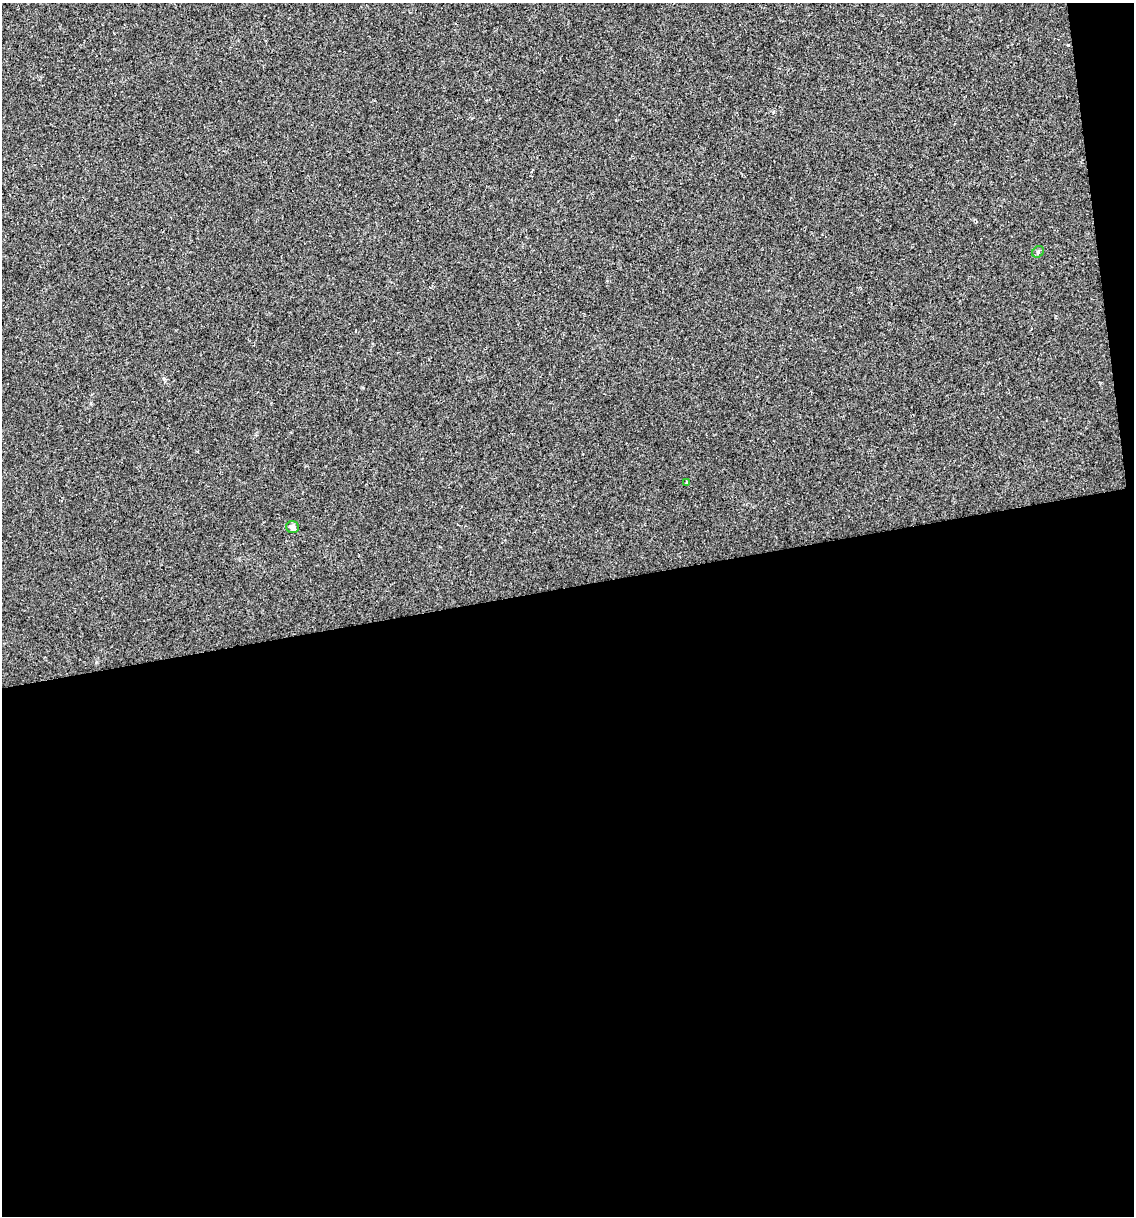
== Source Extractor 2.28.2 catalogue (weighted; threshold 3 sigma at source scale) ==
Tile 16 of 4 x 4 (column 4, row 4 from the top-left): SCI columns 3470-4601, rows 1-1214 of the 4627 x 4856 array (HDU 1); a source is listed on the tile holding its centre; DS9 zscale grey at full resolution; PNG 1136 x 1218 px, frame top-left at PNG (2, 3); each listed source drawn as its Kron ellipse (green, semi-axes under 4 px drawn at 4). Shown black and unused: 53% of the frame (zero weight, under 2 of 3 exposures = <1% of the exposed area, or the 3 px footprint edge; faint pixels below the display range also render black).
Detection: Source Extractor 2.28.2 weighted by HDU 2 'WHT'; one run over the whole footprint, this tile lists its part. Background 0.0176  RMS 0.0045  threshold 0.0202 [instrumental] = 3 sigma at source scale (4.5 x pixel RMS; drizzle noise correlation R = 1.50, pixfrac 1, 0.0396/0.0396 arcsec/px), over >= 5 px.
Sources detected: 3; all 3 listed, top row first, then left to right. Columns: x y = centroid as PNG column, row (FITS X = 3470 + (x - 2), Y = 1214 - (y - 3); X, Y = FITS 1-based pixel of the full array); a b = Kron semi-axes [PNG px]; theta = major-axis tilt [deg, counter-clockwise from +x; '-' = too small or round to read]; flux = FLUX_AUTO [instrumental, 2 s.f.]
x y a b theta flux
1038 252 6 5 - 0.75
687 482 3 3 - 0.48
292 527 6 6 - 2.3